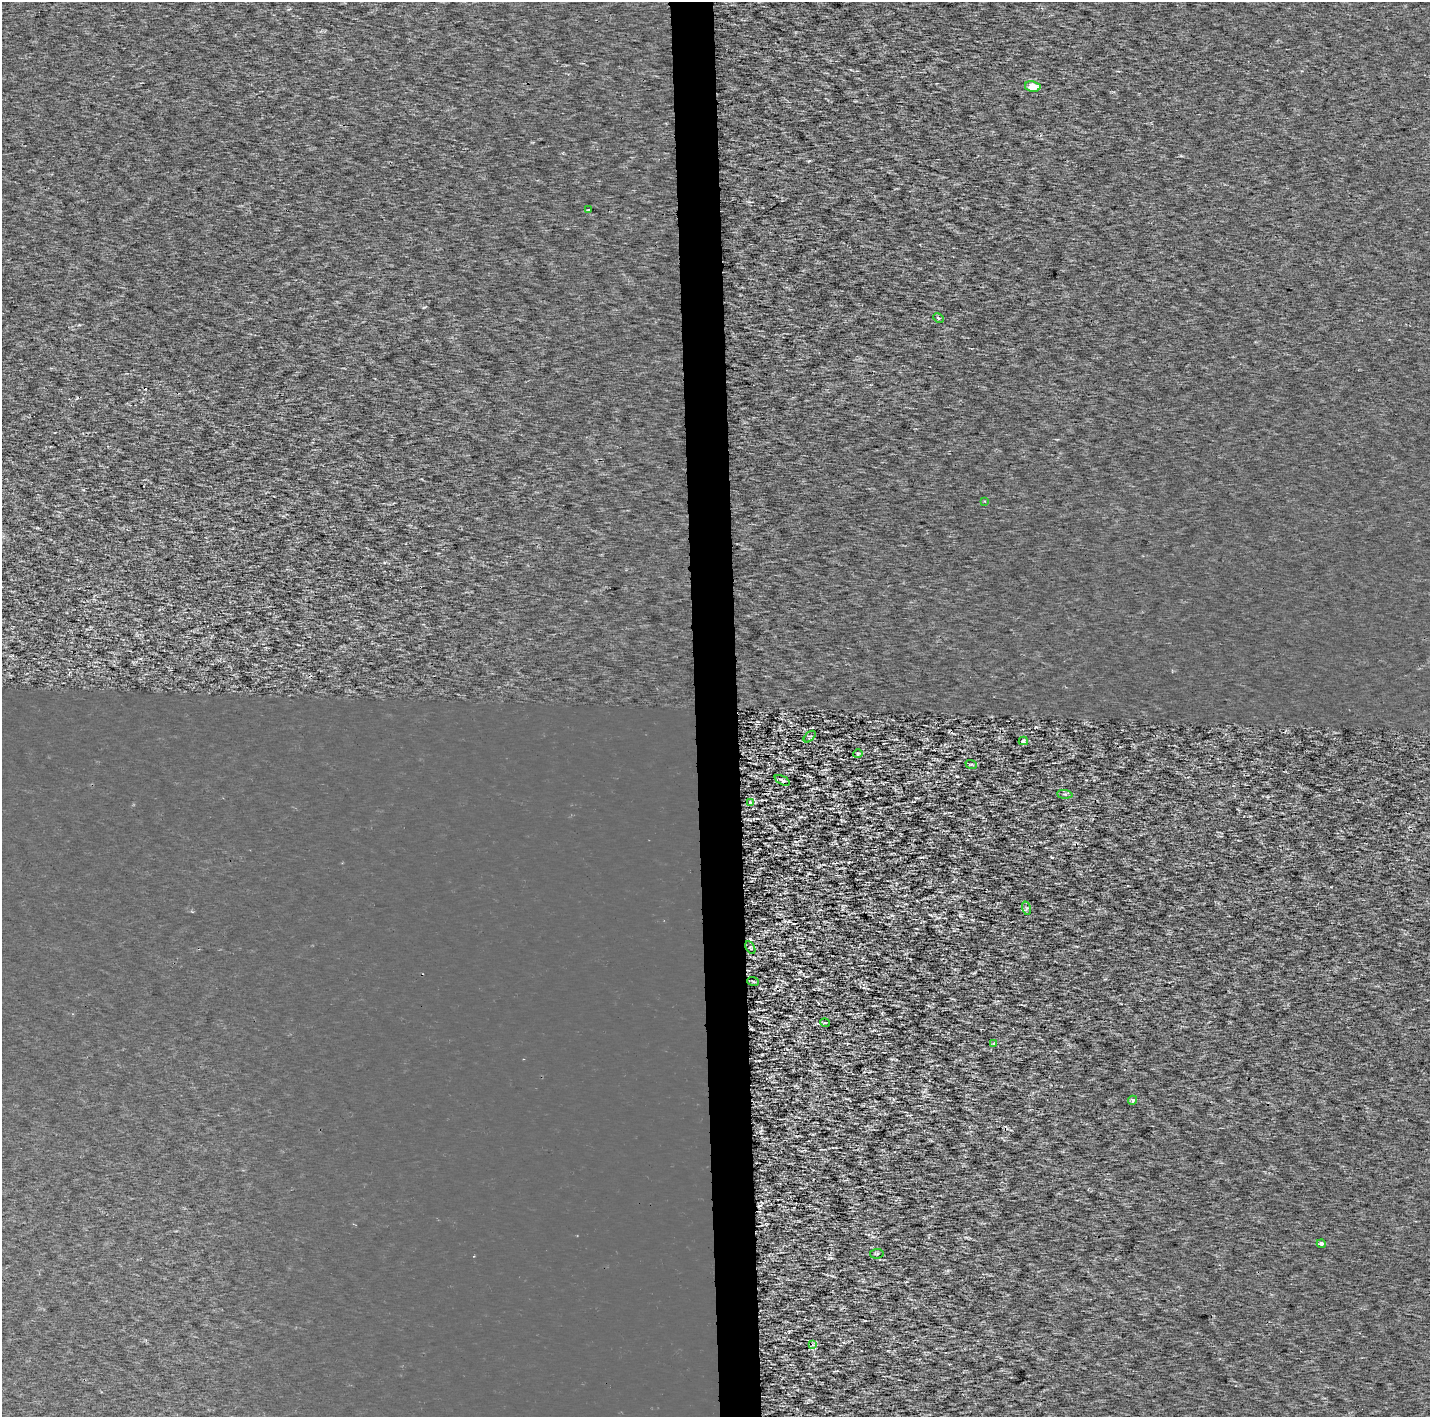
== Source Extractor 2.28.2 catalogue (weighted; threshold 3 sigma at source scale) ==
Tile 5 of 3 x 3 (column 2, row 2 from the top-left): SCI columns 1539-2966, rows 1519-2933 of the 7053 x 4355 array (HDU 1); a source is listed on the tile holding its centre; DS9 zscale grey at full resolution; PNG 1432 x 1419 px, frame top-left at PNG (2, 2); each listed source drawn as its Kron ellipse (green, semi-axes under 4 px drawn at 4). Shown black and unused: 3% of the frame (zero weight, under 2 of 3 exposures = <1% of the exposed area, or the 3 px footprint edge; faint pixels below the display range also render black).
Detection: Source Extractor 2.28.2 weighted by HDU 2 'WHT'; one run over the whole footprint, this tile lists its part. Background 3.28e-04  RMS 0.0027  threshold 0.0122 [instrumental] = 3 sigma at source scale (4.5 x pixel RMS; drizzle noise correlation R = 1.50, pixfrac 1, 0.0396/0.0396 arcsec/px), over >= 5 px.
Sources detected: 21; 1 cosmic-ray / hot-pixel residue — neither listed nor drawn; the other 20 listed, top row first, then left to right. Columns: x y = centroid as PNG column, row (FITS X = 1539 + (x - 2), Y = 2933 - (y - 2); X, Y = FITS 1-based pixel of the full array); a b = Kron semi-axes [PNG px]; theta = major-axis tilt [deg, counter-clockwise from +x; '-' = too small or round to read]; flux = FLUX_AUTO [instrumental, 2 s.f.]
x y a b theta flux
1033 86 8 5 -9 3.9
588 210 3 2 - 0.36
938 318 6 4 -28 0.43
985 501 4 3 - 0.23
810 737 7 4 44 0.48
1023 741 5 4 - 0.85
858 754 4 4 - 0.34
971 764 6 3 -17 0.37
782 780 8 4 -26 0.48
1065 794 8 3 -5 0.42
750 803 4 3 - 1.6
1026 908 7 4 -72 0.56
750 947 7 4 -59 0.35
753 981 6 3 -20 0.29
825 1023 5 3 - 0.23
994 1043 3 3 - 1.7
1133 1100 4 4 - 0.68
1321 1244 4 4 - 0.9
877 1254 7 4 8 0.38
812 1345 4 3 - 1.5